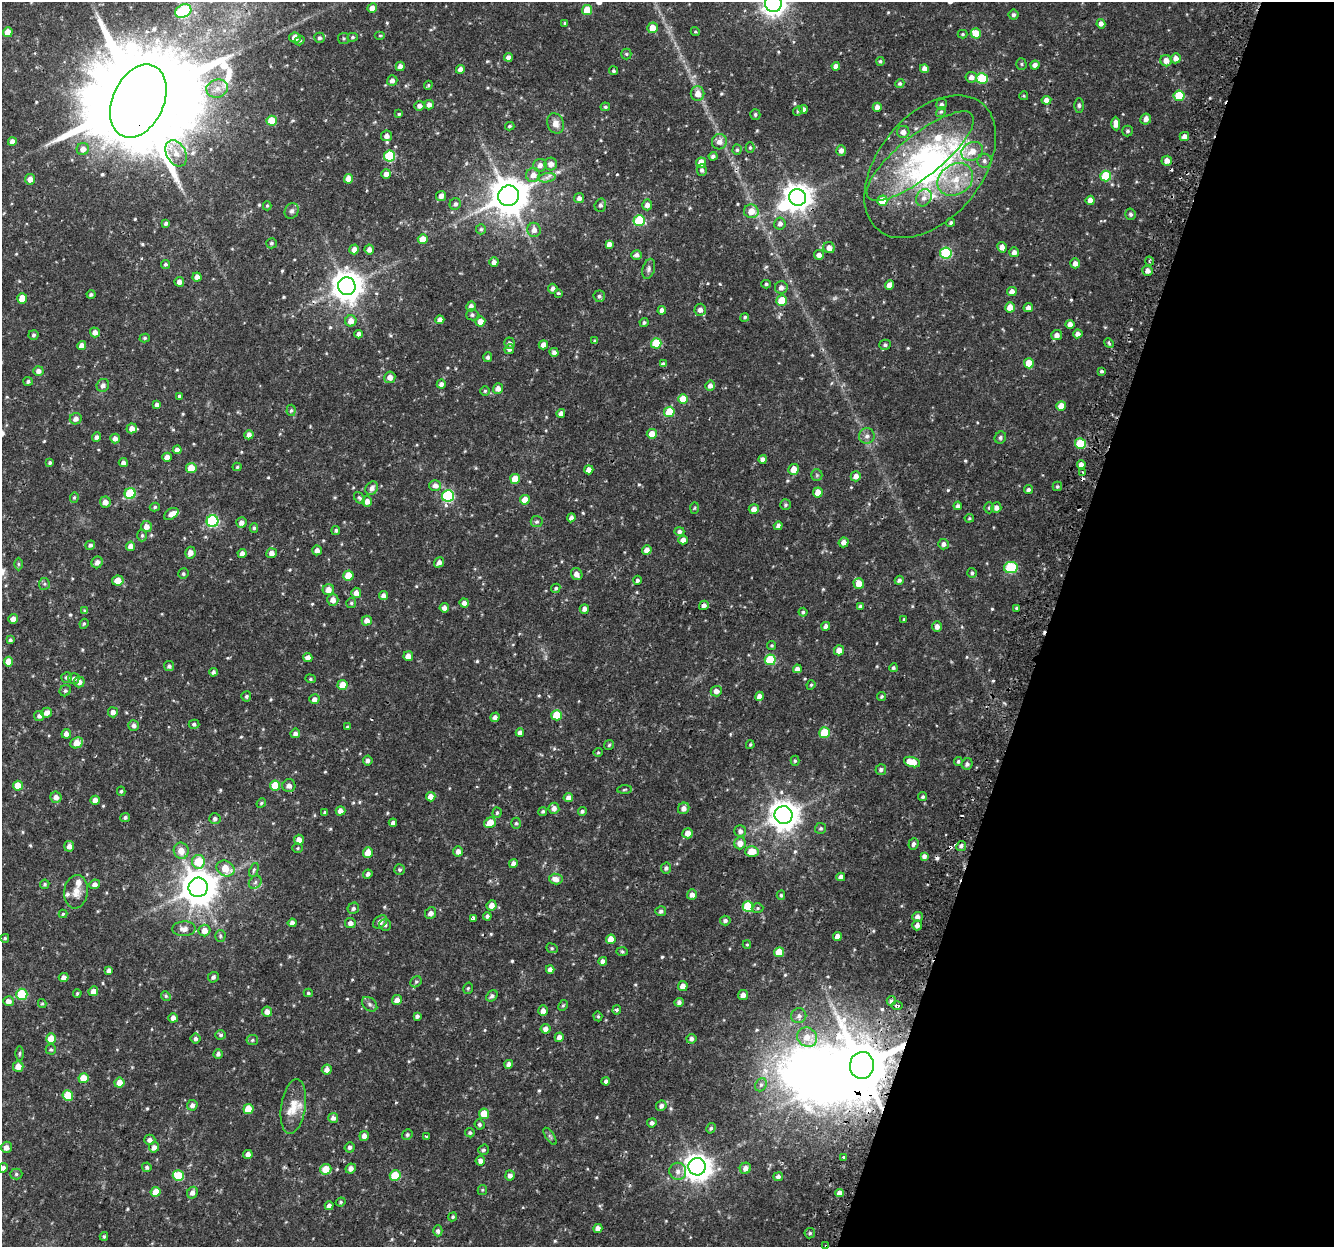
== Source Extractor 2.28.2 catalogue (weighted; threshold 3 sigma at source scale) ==
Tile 8 of 4 x 4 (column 4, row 2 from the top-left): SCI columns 4051-5382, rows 2797-4041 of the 5445 x 5654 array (HDU 1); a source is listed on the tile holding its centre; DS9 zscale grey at full resolution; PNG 1336 x 1249 px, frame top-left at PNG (2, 2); each listed source drawn as its Kron ellipse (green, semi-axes under 4 px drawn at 4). Shown black and unused: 21% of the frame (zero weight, under 2 of 3 exposures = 5% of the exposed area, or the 3 px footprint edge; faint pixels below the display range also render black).
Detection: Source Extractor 2.28.2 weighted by HDU 2 'WHT'; one run over the whole footprint, this tile lists its part. Background 0.035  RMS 0.0038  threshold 0.017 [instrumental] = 3 sigma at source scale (4.5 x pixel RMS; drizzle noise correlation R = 1.50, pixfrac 1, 0.0396/0.0396 arcsec/px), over >= 5 px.
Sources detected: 596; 1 too faint to see at this stretch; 2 inside a brighter object's white glare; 9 cosmic-ray / hot-pixel residue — neither listed nor drawn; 5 inside a brighter listed object's ellipse — not listed separately; of the other 579, all 500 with FLUX_AUTO >= 0.422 (the completeness limit of this list) listed and drawn (79 fainter detections not listed), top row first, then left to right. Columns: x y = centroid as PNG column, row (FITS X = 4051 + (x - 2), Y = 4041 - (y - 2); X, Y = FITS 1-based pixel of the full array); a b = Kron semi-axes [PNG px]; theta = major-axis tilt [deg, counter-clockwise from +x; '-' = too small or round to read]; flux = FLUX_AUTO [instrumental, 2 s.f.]
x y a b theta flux
773 3 8 8 - 320
372 8 5 4 - 2.5
587 10 5 5 - 7.5
183 11 8 6 27 29
1014 15 5 5 - 0.84
565 23 3 3 - 0.46
1101 24 4 4 - 1.6
652 28 5 5 - 4
8 32 5 5 - 4.2
695 32 5 4 - 0.45
976 33 5 5 - 6.5
963 34 5 4 - 0.46
380 35 5 3 - 0.43
352 37 5 4 - 0.59
295 38 6 5 - 3
319 38 5 5 - 0.81
344 38 5 5 - 0.56
300 40 5 4 - 0.58
626 54 5 5 - 0.5
508 57 4 4 - 1.3
1176 58 5 5 - 2
880 61 4 4 - 0.57
1166 61 6 5 - 2.7
1021 64 5 5 - 0.57
1035 65 4 4 - 1.7
400 66 4 4 - 1.9
836 66 4 4 - 1.7
460 69 4 4 - 1.8
924 69 4 4 - 1.8
614 71 4 4 - 0.56
971 77 6 5 - 1.9
982 78 5 5 - 17
392 81 5 5 - 1.4
900 83 5 4 - 0.67
428 85 4 4 - 0.43
217 89 11 9 13 2.9
697 94 7 7 - 2.9
1024 96 4 3 - 0.42
1179 96 5 5 - 11
1046 100 5 4 - 1.9
138 101 39 25 65 12000
941 104 5 5 - 1.1
429 105 5 4 - 1.7
1079 105 7 5 -90 0.67
419 106 5 4 - 1.4
605 107 5 4 - 0.58
877 107 4 4 - 1.7
803 109 4 4 - 1.2
798 111 5 4 - 0.46
941 112 5 4 - 0.61
399 114 4 3 - 0.49
755 115 5 5 - 0.67
1146 119 6 5 - 1.9
272 121 5 5 - 8.6
556 123 10 8 -69 2.7
1116 124 7 4 -87 2.6
510 126 4 3 - 0.5
1127 131 5 5 - 0.7
903 132 6 6 - 1.8
387 136 5 5 - 1.7
1184 136 5 4 - 2
12 141 4 4 - 1.8
719 142 8 7 - 2.2
750 147 5 4 - 0.54
83 149 6 6 - 2.2
737 150 5 4 - 0.57
841 150 5 5 - 1.7
972 151 11 9 26 4.2
176 153 14 9 -60 4.2
390 156 5 5 - 23
713 156 4 4 - 0.93
920 156 66 21 39 36
984 161 7 7 - 1.2
1167 161 5 5 - 2.2
701 162 5 5 - 4.6
551 164 6 6 - 2.2
540 165 7 6 - 1.7
930 167 82 52 51 93
702 170 6 5 - 1
386 174 5 5 - 1.8
533 175 7 7 - 2.5
1106 176 5 5 - 16
547 178 9 4 9 1.2
30 179 5 5 - 2.3
348 179 5 4 - 4
955 179 19 15 33 9.4
441 196 5 5 - 1.6
508 196 10 10 - 1000
798 197 8 8 - 390
579 198 5 4 - 1.5
924 198 9 7 58 2
1090 200 4 4 - 2.1
882 201 5 5 - 8.4
455 204 6 5 - 1.1
600 205 6 5 - 1
647 205 5 5 - 1.8
267 206 4 4 - 0.42
292 211 8 6 60 1
751 211 7 7 - 4.3
1130 214 5 5 - 0.82
639 220 6 5 - 21
951 222 4 4 - 0.66
166 223 4 3 - 0.85
780 224 6 5 - 1.3
481 229 5 5 - 0.61
534 230 7 6 - 1.9
423 239 5 5 - 4.3
271 243 5 5 - 0.65
609 244 4 4 - 1.7
1002 247 5 4 - 2
829 248 6 5 - 2.1
354 249 5 4 - 2.2
369 249 5 5 - 1.8
1014 252 5 4 - 1.8
946 253 6 5 - 27
637 255 5 4 - 1.5
819 255 5 5 - 1.6
1149 261 4 3 - 0.43
494 262 4 4 - 1.7
1075 263 5 5 - 2
165 264 4 4 - 0.62
649 269 10 6 74 1.1
1147 271 5 5 - 1.8
197 277 4 4 - 1.9
179 282 5 4 - 1.8
766 284 4 4 - 0.55
889 285 5 4 - 2.6
347 286 9 8 - 540
781 288 6 6 - 1.9
553 289 5 4 - 1.5
1012 291 5 4 - 1.9
558 293 3 3 - 1.1
91 294 4 4 - 0.81
599 296 6 5 - 0.84
22 298 5 5 - 5.3
782 301 5 5 - 10
471 306 5 4 - 1.6
1010 307 5 5 - 4.4
1028 308 5 4 - 1.5
662 310 4 4 - 2.1
700 310 6 5 - 1.8
472 315 6 5 - 0.88
745 317 4 4 - 0.63
440 320 4 4 - 2.3
351 321 5 5 - 2.9
480 321 5 5 - 3
644 322 4 4 - 0.62
1070 324 4 4 - 2
95 332 5 4 - 1.9
359 334 4 4 - 1.8
1078 334 4 4 - 1.7
34 335 5 5 - 0.65
1057 335 5 5 - 1.9
145 338 5 4 - 0.56
595 341 3 3 - 0.67
510 343 6 5 - 0.95
656 343 5 5 - 12
1109 343 5 4 - 0.54
543 345 5 4 - 2.4
885 345 6 5 - 0.8
82 346 4 4 - 2.2
509 349 5 4 - 1.1
554 352 4 4 - 1.1
488 357 5 4 - 0.89
1029 363 5 5 - 5.6
663 364 4 4 - 0.89
38 371 5 4 - 1.7
1101 371 3 3 - 0.67
390 377 6 5 - 2.2
28 381 5 4 - 0.74
441 384 4 4 - 1.3
103 385 7 6 - 1.5
710 386 5 4 - 1.6
498 389 5 5 - 2
485 391 4 4 - 0.48
179 396 3 3 - 1.4
683 399 5 5 - 6.2
157 405 4 4 - 1.3
1061 406 5 5 - 4.1
291 410 6 4 84 0.66
669 412 5 5 - 11
561 413 4 4 - 1.5
76 419 6 5 - 1.8
132 428 5 5 - 2.4
652 434 5 5 - 3.8
249 435 5 4 - 1.8
867 436 8 7 - 1.5
96 437 5 4 - 1.2
115 438 5 4 - 1.7
1000 438 6 5 - 0.74
1080 444 5 5 - 15
177 450 4 4 - 1.7
167 457 5 4 - 2.5
763 459 4 4 - 1.7
50 462 4 4 - 0.63
123 463 4 4 - 1.2
1081 465 4 4 - 1.8
237 467 4 4 - 0.48
191 468 5 5 - 6.4
794 469 5 5 - 4.1
589 470 4 4 - 2.3
1083 472 3 2 - 0.57
817 475 6 5 - 0.62
856 476 5 5 - 2
515 479 5 5 - 7.5
435 485 6 5 - 2
1057 486 5 4 - 0.53
372 488 7 6 - 1.7
1028 490 4 4 - 0.88
130 493 5 5 - 18
818 493 5 5 - 4.2
448 496 6 6 - 32
74 497 5 4 - 0.54
360 498 7 4 -51 0.67
525 500 5 5 - 4.2
367 501 5 5 - 2.2
105 502 5 5 - 2.1
786 505 5 5 - 0.62
958 506 4 4 - 0.9
155 507 5 4 - 0.61
694 508 6 4 88 0.46
989 508 5 4 - 0.6
996 508 5 5 - 1.6
754 509 5 5 - 2
171 514 8 5 33 2.3
571 518 4 4 - 1.5
969 518 5 4 - 0.47
213 521 6 6 - 39
537 522 6 5 - 0.71
241 523 5 5 - 1.8
146 526 5 5 - 2.2
778 526 4 4 - 1.1
254 528 5 4 - 0.6
336 530 4 4 - 0.65
679 531 5 4 - 1
142 535 6 5 - 0.68
683 540 5 4 - 2.2
844 542 5 5 - 1.8
943 544 5 5 - 1.3
90 545 5 4 - 0.86
131 546 5 4 - 2.3
317 550 5 4 - 1.9
647 550 5 4 - 2.3
190 553 6 5 - 2.1
242 553 4 4 - 1.6
272 553 5 5 - 1.8
97 562 6 5 - 1.7
439 562 5 4 - 1.8
18 564 6 4 -89 0.49
1011 568 7 5 10 26
972 573 5 4 - 0.74
183 574 5 5 - 0.68
577 574 6 5 - 2
348 575 5 5 - 6.4
118 580 6 5 - 3.4
637 580 4 4 - 0.77
899 580 5 4 - 0.85
44 584 6 5 - 0.65
859 584 5 5 - 4.6
556 588 5 4 - 0.58
328 590 6 5 - 2.6
356 593 5 5 - 2.1
383 596 4 4 - 1.9
333 600 6 5 - 2.4
351 603 5 5 - 0.57
464 603 5 4 - 1.8
704 605 5 4 - 1.5
860 606 4 3 - 1.1
444 608 5 4 - 1.8
1016 608 4 3 - 0.49
584 609 4 4 - 1.7
85 611 4 3 - 0.61
803 612 4 4 - 0.58
13 619 5 5 - 2
903 620 4 3 - 0.57
367 621 5 5 - 2.1
84 624 5 4 - 0.49
826 626 4 4 - 1.5
937 627 5 4 - 1.7
10 640 4 3 - 0.71
772 645 4 4 - 0.51
839 650 5 5 - 2.6
408 656 5 4 - 3
308 657 4 4 - 1.9
770 660 5 5 - 16
9 662 5 4 - 4.1
169 666 5 5 - 0.96
893 668 4 4 - 0.58
797 669 4 4 - 1.5
213 672 4 4 - 0.92
67 677 5 5 - 0.76
74 678 5 5 - 1.1
310 679 5 4 - 0.49
79 682 5 5 - 1.8
343 685 5 5 - 4.7
811 685 5 4 - 0.44
65 691 6 5 - 0.69
716 691 6 5 - 1.9
246 696 5 5 - 0.68
759 696 4 4 - 2.2
881 697 5 4 - 0.56
314 699 5 4 - 1.7
113 712 5 5 - 1.7
46 713 5 5 - 2.1
557 715 5 5 - 11
39 716 5 5 - 1.1
495 717 5 4 - 1.5
194 724 5 4 - 0.73
134 725 5 5 - 1.3
347 727 3 3 - 0.44
295 733 5 4 - 1.4
520 733 4 4 - 1.6
824 733 5 5 - 12
66 734 5 4 - 1.8
77 743 6 5 - 4.5
609 745 5 4 - 0.51
750 745 4 3 - 0.46
598 752 5 4 - 0.42
368 761 5 4 - 1
795 761 5 4 - 0.5
958 761 4 4 - 0.65
912 762 8 5 -16 6.5
967 764 6 5 - 1.1
881 770 5 5 - 0.92
18 786 5 5 - 5.6
275 786 5 5 - 8
289 786 6 6 - 1.8
624 790 7 3 2 0.51
121 791 5 4 - 0.57
56 797 5 5 - 1.8
431 797 5 4 - 2.8
923 797 4 4 - 0.65
568 798 5 4 - 1.8
95 800 4 4 - 2.3
261 803 5 4 - 0.49
554 808 5 5 - 1.8
684 808 6 5 - 1.8
340 811 5 4 - 1.9
543 811 4 4 - 0.59
582 811 4 4 - 0.8
325 813 4 4 - 1.1
497 813 5 4 - 0.57
783 815 9 9 - 490
125 817 5 4 - 0.81
215 818 5 5 - 0.97
393 823 4 4 - 1.3
490 823 6 5 - 5
516 823 5 5 - 0.57
821 828 5 5 - 0.63
740 831 6 6 - 1.3
688 833 5 5 - 3
299 840 5 5 - 2.3
740 843 6 5 - 2.5
913 844 6 5 - 1.1
69 846 5 5 - 1.9
961 846 5 4 - 1.1
298 848 5 4 - 0.47
181 851 8 7 - 3.4
458 851 5 4 - 1.9
752 851 7 5 3 5.4
368 853 5 5 - 4.7
924 856 4 4 - 1.2
198 862 7 6 - 12
513 863 4 4 - 1.8
666 868 5 5 - 0.84
226 869 9 7 -31 6
254 870 7 4 69 0.6
400 870 5 5 - 0.68
368 874 5 4 - 1.1
841 877 4 4 - 1.7
556 879 6 5 - 2.3
255 882 7 5 47 0.92
45 884 5 4 - 0.63
95 884 5 4 - 1.7
198 887 10 9 - 880
76 892 17 12 82 3.7
692 895 5 5 - 1.8
781 895 4 4 - 0.52
492 905 5 5 - 2.4
748 906 5 5 - 17
353 908 6 5 - 0.96
758 908 6 5 - 0.58
661 911 5 5 - 0.86
431 913 6 5 - 1.8
63 914 4 4 - 0.46
487 916 4 4 - 0.9
917 917 5 5 - 1.6
473 919 4 4 - 2.8
725 920 5 5 - 0.95
380 922 8 5 40 2.1
292 923 4 4 - 1.6
350 923 5 5 - 1.7
385 925 6 5 - 0.88
917 925 5 5 - 1.9
184 929 12 7 1 2.3
204 931 6 5 - 2.9
220 936 6 5 - 0.6
837 937 4 4 - 2.3
5 938 4 4 - 0.5
611 939 5 4 - 3.7
747 945 4 4 - 0.43
552 948 6 4 -22 0.56
622 952 6 4 -2 0.51
779 952 5 5 - 7.3
603 961 4 4 - 1.5
109 970 4 4 - 1.5
550 970 4 4 - 1.8
64 977 5 4 - 1.7
213 977 5 5 - 1
416 982 6 5 - 0.62
683 986 5 5 - 2.4
468 988 6 4 74 0.57
93 991 5 4 - 2.1
77 993 4 3 - 0.45
308 993 4 4 - 0.53
22 994 5 5 - 21
743 995 5 5 - 1.8
166 996 5 4 - 0.5
492 996 6 5 - 0.93
397 1000 5 4 - 2.3
8 1001 5 5 - 1.9
891 1001 5 4 - 0.73
679 1002 4 4 - 1.1
42 1003 4 4 - 0.43
370 1004 9 6 -41 1.1
563 1005 6 4 62 0.46
897 1006 6 2 -1 0.55
617 1010 5 4 - 1
543 1011 5 4 - 1.8
267 1012 5 5 - 2.4
417 1016 4 3 - 0.86
598 1016 5 4 - 0.45
799 1016 7 7 - 1.4
173 1018 5 4 - 1.8
546 1029 5 5 - 2
221 1035 5 4 - 0.71
559 1037 5 4 - 1.9
807 1037 10 9 - 4.2
51 1039 5 5 - 5.3
195 1039 5 5 - 1.1
691 1039 5 5 - 1.3
252 1040 6 5 - 0.62
51 1049 5 5 - 0.58
20 1053 7 3 89 0.48
218 1054 5 4 - 0.98
509 1064 4 4 - 1.7
862 1065 13 12 - 2300
18 1066 5 5 - 3.4
327 1070 5 5 - 1.9
83 1078 5 5 - 6
606 1081 4 4 - 1.1
119 1083 5 5 - 3.8
761 1085 7 5 68 0.96
68 1095 5 5 - 11
192 1105 5 5 - 1.5
293 1106 27 12 81 6.7
661 1106 5 5 - 1.3
248 1109 5 5 - 6.5
484 1114 5 5 - 5.6
333 1118 5 5 - 1.6
652 1123 5 4 - 1.2
479 1124 5 4 - 0.68
711 1128 5 4 - 0.61
470 1133 5 4 - 0.62
407 1135 5 5 - 0.67
364 1136 5 5 - 1.9
427 1136 4 3 - 1.9
550 1136 10 4 -56 0.71
150 1140 5 5 - 1.4
6 1147 5 5 - 1.9
154 1147 5 5 - 1.8
350 1147 5 5 - 0.9
483 1150 5 5 - 0.65
248 1154 5 4 - 1.7
844 1157 3 3 - 1.9
480 1161 5 4 - 1.6
147 1167 5 4 - 0.71
697 1167 8 8 - 380
3 1168 4 4 - 1.1
351 1168 5 4 - 1.8
745 1168 6 5 - 2
326 1169 5 5 - 6.3
678 1171 8 8 - 1.9
16 1174 6 5 - 0.71
395 1175 5 5 - 13
510 1175 5 5 - 1.7
178 1176 5 5 - 13
778 1177 5 4 - 1.1
482 1190 5 4 - 0.44
156 1192 5 5 - 5.8
192 1193 6 5 - 1.7
839 1193 4 4 - 2
341 1202 5 3 - 0.46
329 1206 4 4 - 1.6
453 1217 5 4 - 0.51
598 1228 4 4 - 2.3
438 1231 5 4 - 1.1
810 1233 5 5 - 0.64
104 1236 4 3 - 0.52
826 1246 3 3 - 0.89
Overlapping masked pixels (flux is a lower limit): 6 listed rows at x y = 138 101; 798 197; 652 434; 704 605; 862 1065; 826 1246
Isophote crosses this tile's border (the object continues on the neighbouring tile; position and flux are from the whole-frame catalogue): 4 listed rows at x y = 773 3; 138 101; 3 1168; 826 1246